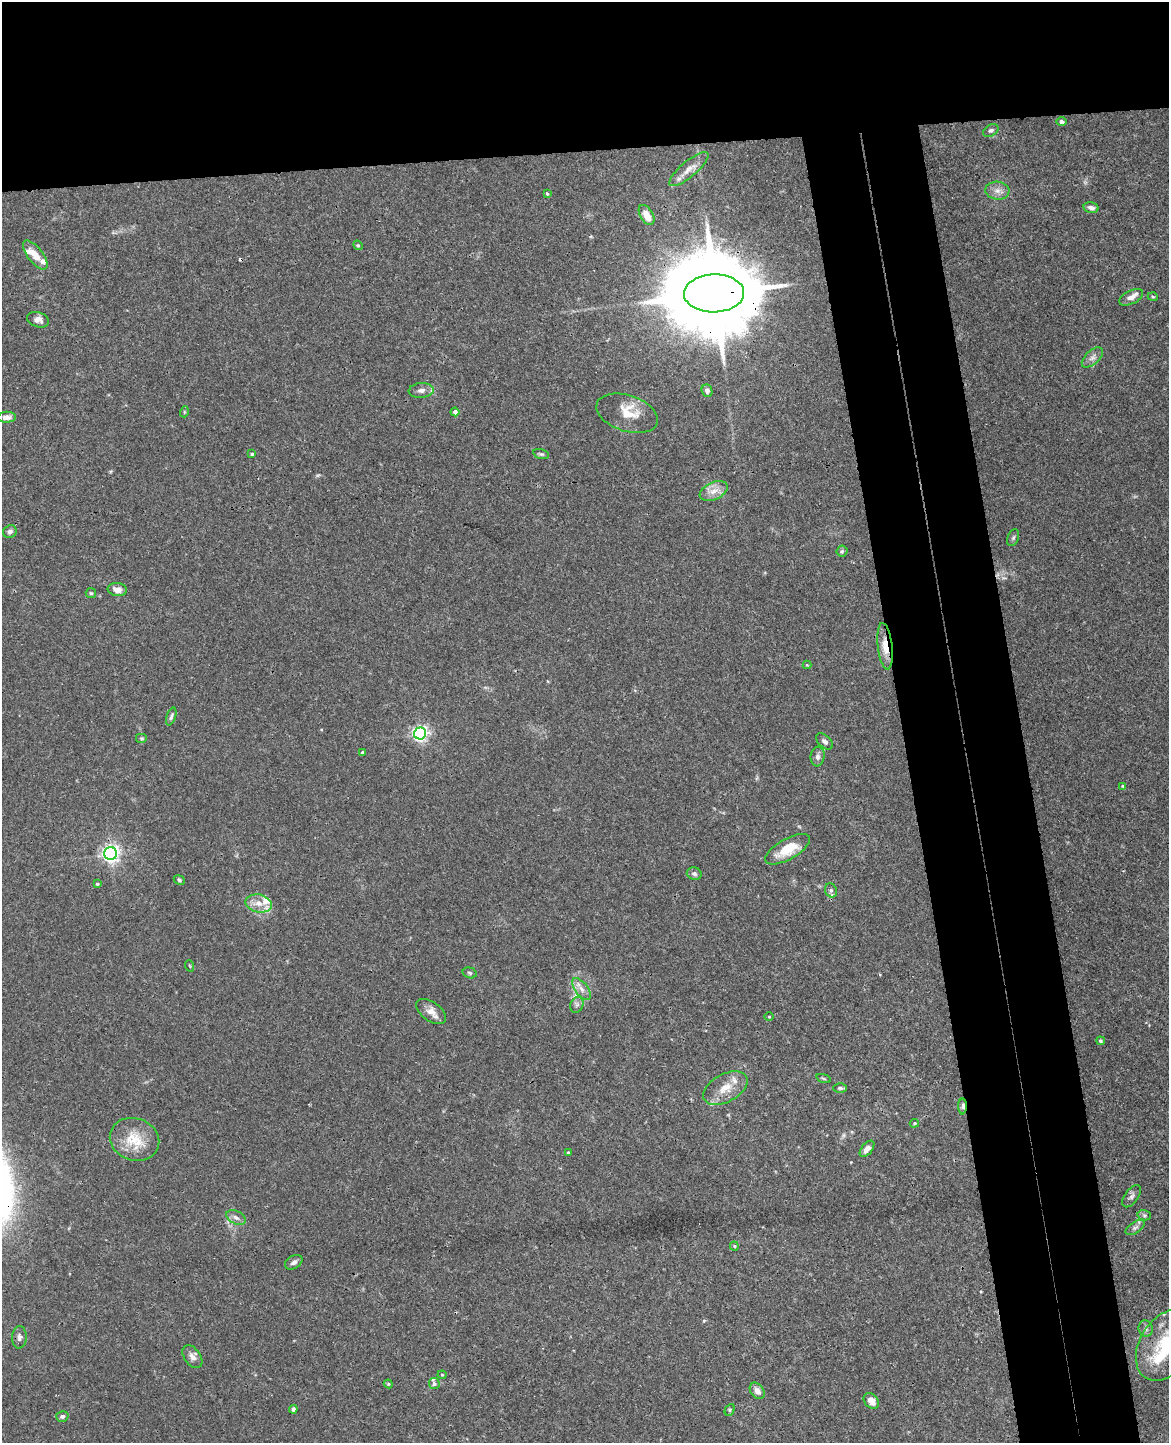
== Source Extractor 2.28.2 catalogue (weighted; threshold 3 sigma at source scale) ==
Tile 2 of 4 x 3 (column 2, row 1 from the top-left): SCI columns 1225-2391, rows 3027-4467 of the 4785 x 4718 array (HDU 1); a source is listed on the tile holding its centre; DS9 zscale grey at full resolution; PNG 1171 x 1445 px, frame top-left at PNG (2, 2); each listed source drawn as its Kron ellipse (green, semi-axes under 4 px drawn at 4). Shown black and unused: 20% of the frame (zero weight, under 3 of 4 exposures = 6% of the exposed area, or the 3 px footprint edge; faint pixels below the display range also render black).
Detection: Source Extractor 2.28.2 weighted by HDU 2 'WHT'; one run over the whole footprint, this tile lists its part. Background 0.0427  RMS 0.003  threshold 0.0134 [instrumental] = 3 sigma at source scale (4.5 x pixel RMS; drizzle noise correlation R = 1.50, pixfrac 1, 0.05/0.05 arcsec/px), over >= 5 px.
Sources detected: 89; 2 too faint to see at this stretch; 1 cosmic-ray / hot-pixel residue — neither listed nor drawn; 9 inside a brighter listed object's ellipse — not listed separately; the other 77 listed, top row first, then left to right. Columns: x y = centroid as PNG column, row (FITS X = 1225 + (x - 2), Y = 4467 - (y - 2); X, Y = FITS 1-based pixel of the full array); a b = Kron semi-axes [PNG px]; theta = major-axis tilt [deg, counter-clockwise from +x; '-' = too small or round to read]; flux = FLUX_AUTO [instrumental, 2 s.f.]
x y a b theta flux
1061 122 5 4 - 1.1
991 130 8 5 30 0.74
689 169 25 8 40 3
997 191 12 9 -4 2
547 193 3 3 - 0.63
1091 208 7 5 -13 1.2
647 215 11 6 -59 3.5
358 245 5 4 - 0.36
35 255 17 7 -52 3.6
714 293 30 19 2 6600
1131 297 13 6 25 1.7
1153 297 5 3 - 0.3
38 320 11 7 -16 1.6
1092 357 13 7 43 1.5
421 390 12 7 4 1.6
707 391 6 5 - 1.2
184 412 5 3 - 0.34
455 412 4 4 - 1
627 413 32 18 -18 6.8
7 417 9 5 2 1.5
252 454 3 3 - 0.55
541 454 8 4 -14 0.56
714 491 15 8 25 2.7
10 532 7 6 - 0.93
1013 538 9 5 70 0.68
842 551 5 5 - 0.5
117 590 9 6 -7 2.1
91 593 5 5 - 0.45
885 646 23 7 -83 4
807 665 4 4 - 0.27
171 717 9 4 72 0.72
420 733 6 6 - 84
142 738 6 5 - 0.46
825 741 10 6 -41 0.99
362 753 4 4 - 0.5
818 757 10 7 84 1.1
1123 786 4 4 - 0.43
788 849 25 10 30 7.7
111 854 6 6 - 130
694 874 7 6 - 0.8
179 880 6 4 -24 0.48
97 884 4 3 - 0.28
831 890 7 6 - 0.81
259 903 13 9 -11 2.8
190 966 6 3 -71 0.29
470 973 7 5 -17 0.55
581 989 13 6 -53 1.8
577 1005 8 6 68 1
431 1011 17 9 -36 2.5
769 1017 4 3 - 0.24
1101 1041 4 4 - 0.45
824 1079 7 3 -19 0.36
725 1088 24 14 29 5.4
840 1088 6 5 - 0.68
963 1106 8 4 90 1.1
914 1123 5 4 - 0.35
134 1139 25 21 -20 8.4
867 1149 9 5 51 1.9
568 1153 4 3 - 0.53
1132 1196 13 6 55 1.2
1144 1215 7 5 -12 0.62
236 1217 10 6 -27 1.3
1135 1228 11 5 33 0.92
734 1246 4 4 - 0.34
294 1262 9 6 30 1.1
1146 1329 8 7 - 0.92
19 1337 11 7 86 1.2
1167 1345 39 26 56 22
192 1357 13 8 -54 1.7
442 1375 4 4 - 0.31
388 1384 4 4 - 0.35
434 1384 5 5 - 0.71
757 1391 9 6 -53 1.9
871 1401 9 6 -45 2.4
293 1409 4 4 - 0.71
730 1410 6 4 62 0.48
62 1416 6 5 - 0.84
Overlapping masked pixels (flux is a lower limit): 4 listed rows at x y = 714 293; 885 646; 963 1106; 1167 1345
Isophote crosses this tile's border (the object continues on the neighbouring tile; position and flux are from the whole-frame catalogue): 1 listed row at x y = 1167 1345